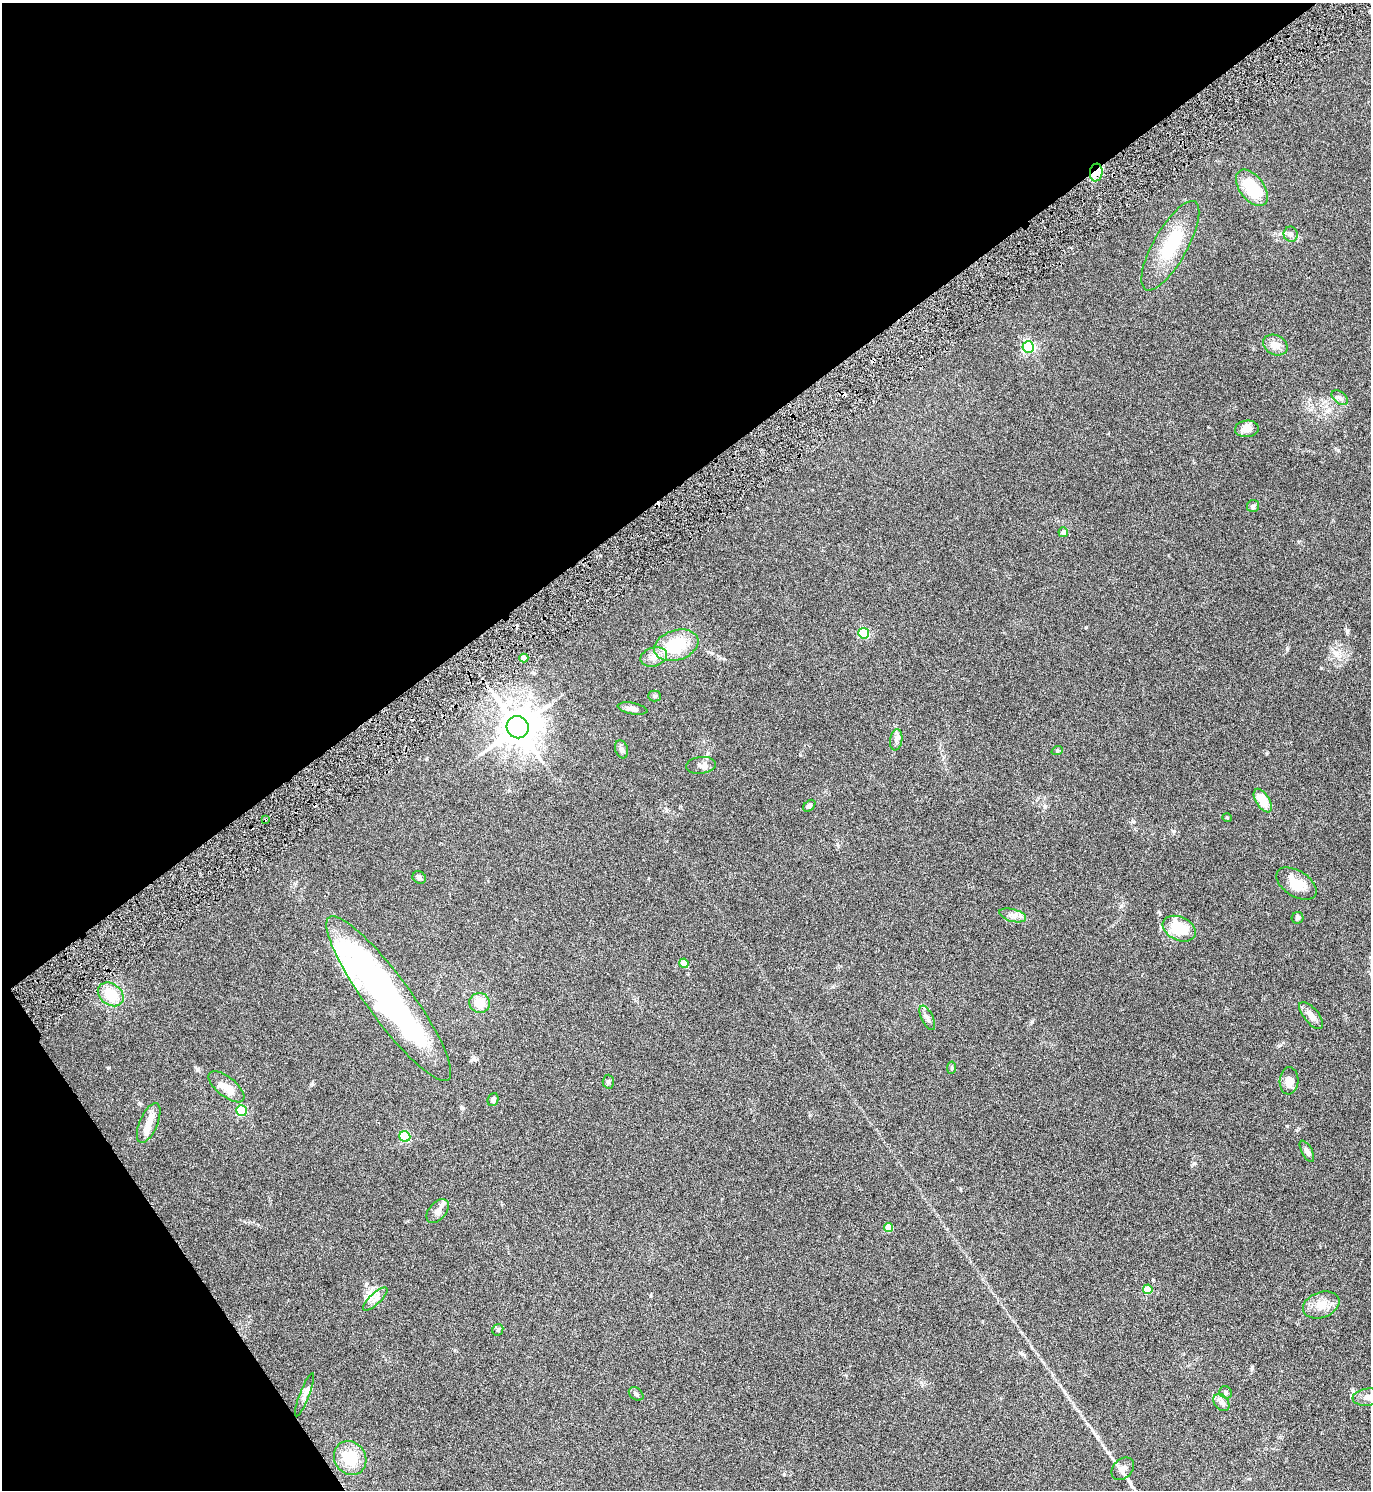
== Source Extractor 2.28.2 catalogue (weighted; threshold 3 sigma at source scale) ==
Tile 5 of 4 x 4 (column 1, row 2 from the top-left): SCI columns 166-1534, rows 2983-4470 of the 5945 x 5961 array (HDU 1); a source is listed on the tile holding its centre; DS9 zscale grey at full resolution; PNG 1373 x 1492 px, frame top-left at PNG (2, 3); each listed source drawn as its Kron ellipse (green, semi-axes under 4 px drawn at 4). Shown black and unused: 36% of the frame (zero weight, under 3 of 6 exposures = <1% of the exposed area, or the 3 px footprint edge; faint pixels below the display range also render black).
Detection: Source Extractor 2.28.2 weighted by HDU 2 'WHT'; one run over the whole footprint, this tile lists its part. Background 0.0303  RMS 0.0036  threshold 0.0148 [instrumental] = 3 sigma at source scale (4.09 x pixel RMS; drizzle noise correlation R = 1.36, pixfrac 0.8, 0.05/0.05 arcsec/px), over >= 5 px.
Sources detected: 73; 4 inside a brighter object's white glare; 6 cosmic-ray / hot-pixel residue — neither listed nor drawn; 5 inside a brighter listed object's ellipse — not listed separately; the other 58 listed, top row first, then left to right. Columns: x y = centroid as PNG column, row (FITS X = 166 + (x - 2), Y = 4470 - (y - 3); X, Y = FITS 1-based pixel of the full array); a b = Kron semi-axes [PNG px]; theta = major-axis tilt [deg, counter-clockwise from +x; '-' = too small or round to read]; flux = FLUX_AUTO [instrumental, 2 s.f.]
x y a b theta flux
1096 173 9 6 80 2.3
1252 188 21 12 -52 13
1291 234 7 7 - 1.2
1170 246 50 17 61 16
1275 345 13 9 -27 2.7
1028 347 6 5 - 52
1340 398 9 6 -39 0.99
1247 429 12 8 4 2.9
1253 506 6 6 - 0.61
1063 532 5 5 - 1.4
864 633 5 5 - 23
676 645 23 15 18 12
654 657 13 9 16 2.6
524 658 4 4 - 2.6
654 696 6 5 - 0.56
632 709 15 5 -11 1.8
518 727 11 10 - 780
896 740 10 6 81 1.1
621 749 9 6 -70 1.1
1057 751 6 3 19 0.34
701 765 15 8 7 1.6
1263 801 13 6 -58 5.6
809 806 7 5 42 0.76
1227 818 4 4 - 0.31
266 819 3 2 - 0.37
419 878 7 6 - 0.75
1296 884 22 12 -32 5.8
1013 915 14 6 -15 1.7
1298 918 6 6 - 0.63
1179 929 17 11 -24 10
684 963 5 4 - 5
111 994 14 10 -36 9.7
389 999 101 22 -54 94
480 1003 10 10 - 4.2
1311 1015 16 7 -50 2.5
927 1018 13 6 -64 1.3
952 1068 6 4 84 0.47
1289 1081 13 9 86 2.8
608 1082 7 5 89 0.61
226 1087 21 9 -39 4.4
493 1100 7 5 68 0.9
241 1111 5 5 - 22
149 1123 21 9 67 3.8
405 1136 5 5 - 29
1307 1151 12 5 -61 1
438 1211 14 8 49 2.1
888 1228 5 4 - 6.3
1148 1289 5 4 - 8.3
375 1299 16 5 43 1.7
1321 1305 19 12 19 4.1
498 1330 6 5 - 0.51
1226 1392 6 6 - 0.71
636 1394 8 5 -38 0.79
304 1395 23 5 69 1.6
1368 1397 15 8 6 2.4
1221 1403 9 6 -52 1.2
350 1458 17 15 -55 9.2
1123 1469 13 9 45 2
Overlapping masked pixels (flux is a lower limit): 2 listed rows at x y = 1096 173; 266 819
Isophote crosses this tile's border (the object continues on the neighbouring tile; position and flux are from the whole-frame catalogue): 1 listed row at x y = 1368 1397
Unlisted compact peaks at least as high as the median listed source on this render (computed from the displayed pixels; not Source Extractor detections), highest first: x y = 1287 649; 108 1068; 197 1069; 1338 450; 1347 631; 1086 627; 1287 1126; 1121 906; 1174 831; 1267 753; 1194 1163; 800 755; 1252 1369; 312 1084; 650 1296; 810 1115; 784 1474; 1032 1022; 1280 1045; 1321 668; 1158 912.